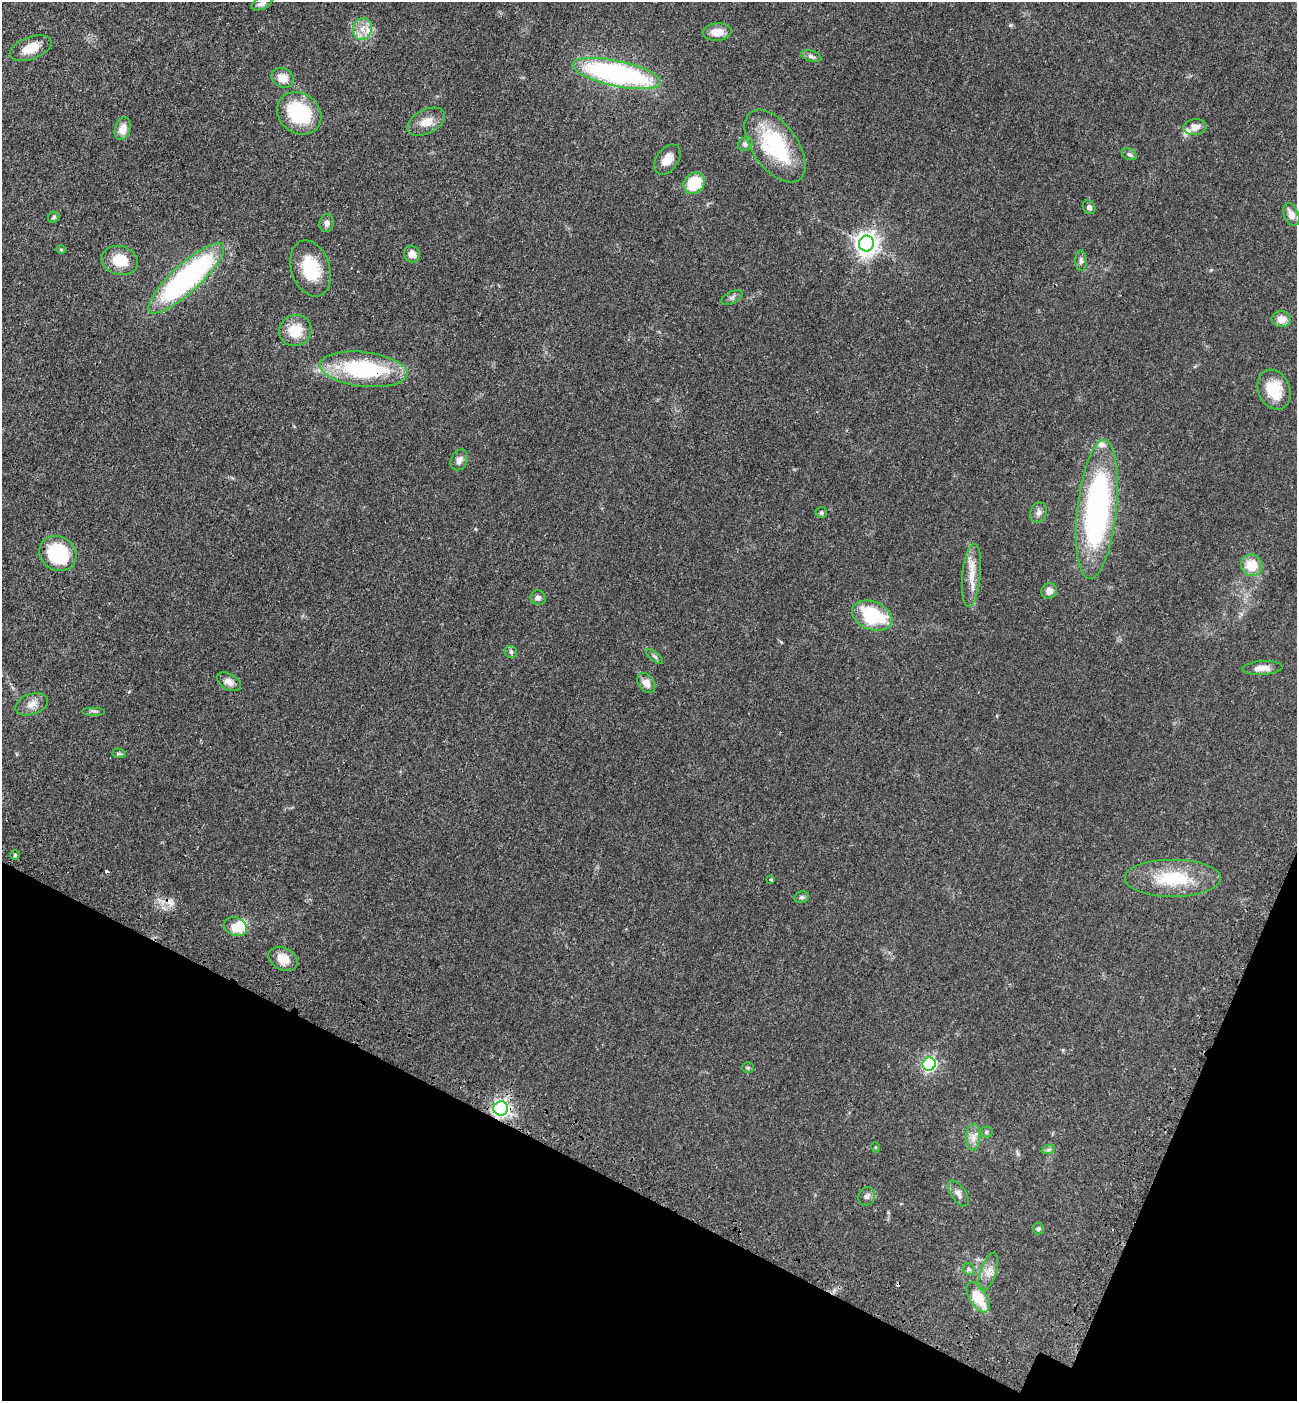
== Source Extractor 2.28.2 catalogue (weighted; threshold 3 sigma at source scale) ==
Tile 15 of 4 x 4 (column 3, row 4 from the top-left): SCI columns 2822-4116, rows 84-1482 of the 5774 x 5764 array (HDU 1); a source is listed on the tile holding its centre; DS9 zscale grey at full resolution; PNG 1299 x 1403 px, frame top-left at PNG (2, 2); each listed source drawn as its Kron ellipse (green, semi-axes under 4 px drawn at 4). Shown black and unused: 19% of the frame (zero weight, under 3 of 4 exposures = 6% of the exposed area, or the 3 px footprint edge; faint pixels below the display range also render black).
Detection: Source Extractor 2.28.2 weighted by HDU 2 'WHT'; one run over the whole footprint, this tile lists its part. Background 0.0449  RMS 0.0053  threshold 0.0239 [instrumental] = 3 sigma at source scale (4.5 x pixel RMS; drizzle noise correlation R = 1.50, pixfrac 1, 0.05/0.05 arcsec/px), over >= 5 px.
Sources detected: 76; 1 inside a brighter object's white glare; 3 cosmic-ray / hot-pixel residue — neither listed nor drawn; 3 inside a brighter listed object's ellipse — not listed separately; the other 69 listed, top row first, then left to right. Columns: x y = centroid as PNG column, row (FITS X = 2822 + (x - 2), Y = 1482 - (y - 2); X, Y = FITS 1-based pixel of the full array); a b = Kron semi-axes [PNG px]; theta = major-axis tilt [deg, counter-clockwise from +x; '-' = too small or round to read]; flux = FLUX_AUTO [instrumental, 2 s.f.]
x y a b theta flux
262 3 11 6 25 2.4
362 29 11 9 76 4.6
717 32 14 8 3 6.1
31 48 22 11 20 9.3
811 56 10 5 -17 1.5
617 73 45 13 -12 120
283 78 12 9 -26 5.8
299 113 23 20 -39 36
426 122 20 12 28 6.4
1195 127 11 8 5 4.1
123 129 12 7 73 5.3
745 144 8 6 32 1.5
775 146 42 22 -54 46
1129 154 8 5 -29 1.1
667 159 17 11 54 5.8
694 183 11 9 45 17
1089 207 7 6 - 1.4
1291 215 12 7 -68 4.2
54 217 6 5 - 0.97
327 223 9 7 79 2.1
866 244 8 7 - 390
61 250 4 4 - 0.61
412 254 8 7 - 3.6
120 260 18 14 -15 13
1081 261 10 5 -89 1.6
311 268 29 19 -72 20
186 278 50 14 43 130
732 297 11 6 27 1.5
1281 319 10 8 -5 5
295 331 16 15 - 12
364 369 44 17 -7 58
1274 390 20 15 -67 15
459 460 11 8 65 2.6
1097 510 70 19 84 140
821 512 5 5 - 1.1
1038 512 10 8 69 2.2
58 553 19 17 -32 37
1252 565 11 10 - 10
971 575 32 9 85 8.4
1049 591 8 7 - 3.1
538 598 7 7 - 1.9
872 616 21 14 -22 32
511 652 6 6 - 1
654 656 10 4 -40 1.1
1262 668 20 7 3 4.4
229 682 13 7 -30 3
646 683 11 7 -55 3.8
32 704 17 10 18 4.7
94 711 11 2 0 0.94
119 753 7 4 -1 0.86
15 855 4 4 - 0.79
1173 878 48 19 0 29
771 880 4 3 - 0.56
802 897 7 5 13 1.2
235 927 11 9 -23 9.2
283 959 15 11 -28 7.5
929 1064 7 6 - 96
748 1068 6 5 - 0.79
501 1108 7 7 - 180
987 1132 6 5 - 0.83
973 1137 13 7 89 3.4
875 1147 5 3 - 0.45
1048 1150 7 4 18 1
958 1194 15 7 -56 2.6
867 1196 9 8 - 1.7
1038 1229 5 5 - 1.1
969 1269 6 5 - 1.1
988 1272 20 8 72 4.5
978 1297 17 8 -59 17
Overlapping masked pixels (flux is a lower limit): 2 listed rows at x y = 364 369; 501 1108
Isophote crosses this tile's border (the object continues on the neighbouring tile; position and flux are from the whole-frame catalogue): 1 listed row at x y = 262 3